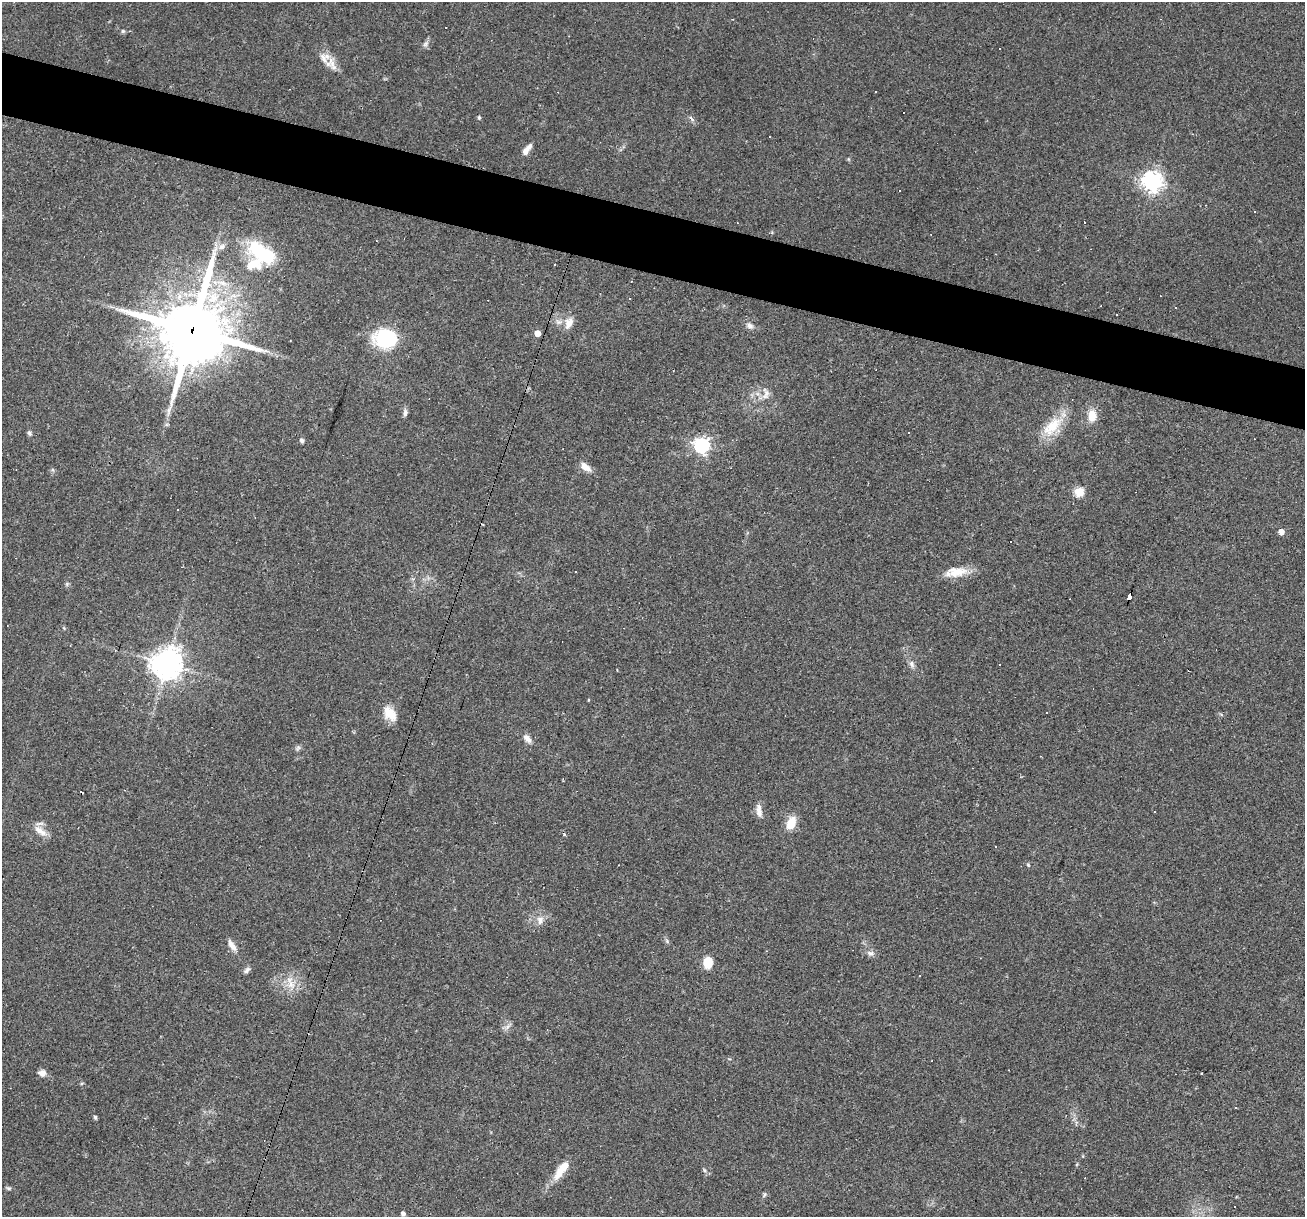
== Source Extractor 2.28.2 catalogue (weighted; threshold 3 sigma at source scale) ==
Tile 11 of 4 x 4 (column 3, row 3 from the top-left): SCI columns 2608-3910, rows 1466-2680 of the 5214 x 5234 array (HDU 1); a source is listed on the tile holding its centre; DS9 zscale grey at full resolution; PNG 1307 x 1219 px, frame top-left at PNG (2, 2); no overlay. Shown black and unused: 5% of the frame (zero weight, under 2 of 3 exposures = <1% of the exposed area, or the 3 px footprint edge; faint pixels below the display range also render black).
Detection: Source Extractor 2.28.2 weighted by HDU 2 'WHT'; one run over the whole footprint, this tile lists its part. Background 0.0335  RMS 0.0061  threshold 0.0272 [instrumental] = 3 sigma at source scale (4.5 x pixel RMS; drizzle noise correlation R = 1.50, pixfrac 1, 0.05/0.05 arcsec/px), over >= 5 px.
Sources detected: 87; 19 cosmic-ray / hot-pixel residue — not listed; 3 inside a brighter listed object's ellipse — not listed separately; the other 65 listed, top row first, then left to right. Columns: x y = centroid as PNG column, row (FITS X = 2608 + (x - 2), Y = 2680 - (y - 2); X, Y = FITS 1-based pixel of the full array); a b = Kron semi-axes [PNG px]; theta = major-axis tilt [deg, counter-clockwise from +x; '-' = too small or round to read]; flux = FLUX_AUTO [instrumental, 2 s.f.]
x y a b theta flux
123 31 6 5 - 1
426 44 10 6 53 2.1
331 64 23 15 -65 8.3
479 117 5 4 - 0.99
691 119 10 4 -54 1.6
527 149 16 6 52 4.5
848 159 6 4 -89 0.73
1152 182 7 7 - 390
1254 212 3 3 - 0.91
221 246 12 8 32 3.7
262 253 32 17 -36 46
1176 308 3 2 - 0.47
1116 314 2 2 - 0.55
569 323 16 10 70 6.5
750 326 11 8 -39 3
192 330 26 23 70 4100
537 333 5 5 - 8.6
385 339 22 19 -6 44
766 394 20 11 87 6.3
405 413 10 6 83 2.2
1092 416 14 9 88 9
1052 426 35 17 45 20
29 433 6 5 - 1.4
302 441 5 4 - 1.9
701 445 6 6 - 170
585 467 15 8 -37 5.3
53 470 6 4 -71 0.89
1079 492 5 5 - 46
1281 532 5 4 - 5.8
956 572 29 12 5 12
67 584 6 5 - 1
1129 597 5 4 - 57
64 628 6 3 -71 0.63
167 664 9 9 - 980
912 664 11 7 -75 2.6
999 664 3 2 - 0.4
390 714 18 12 -52 11
1221 714 6 4 -20 0.82
527 739 14 8 -48 4
298 748 9 4 45 1.4
758 810 16 7 -89 4.3
791 823 12 8 70 13
40 831 22 8 -36 6
564 834 4 4 - 0.8
619 865 3 2 - 0.36
1028 865 6 4 -68 0.83
540 920 14 10 81 4.8
667 941 7 5 -49 1.2
232 945 17 7 -57 4.5
871 953 12 7 -16 2.7
707 962 12 10 90 10
247 970 10 6 37 2.2
919 976 2 2 - 0.41
290 983 24 14 -75 11
507 1026 16 5 28 2.3
42 1073 8 7 - 4
82 1083 5 3 - 0.7
1235 1108 3 2 - 0.52
95 1117 6 4 -74 0.92
1077 1164 6 3 70 0.63
561 1169 28 9 54 12
704 1170 7 4 -38 1.2
8 1188 7 5 -16 1
764 1194 8 5 54 1.2
403 1214 4 4 - 2.3
Overlapping masked pixels (flux is a lower limit): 2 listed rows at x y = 192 330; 1129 597